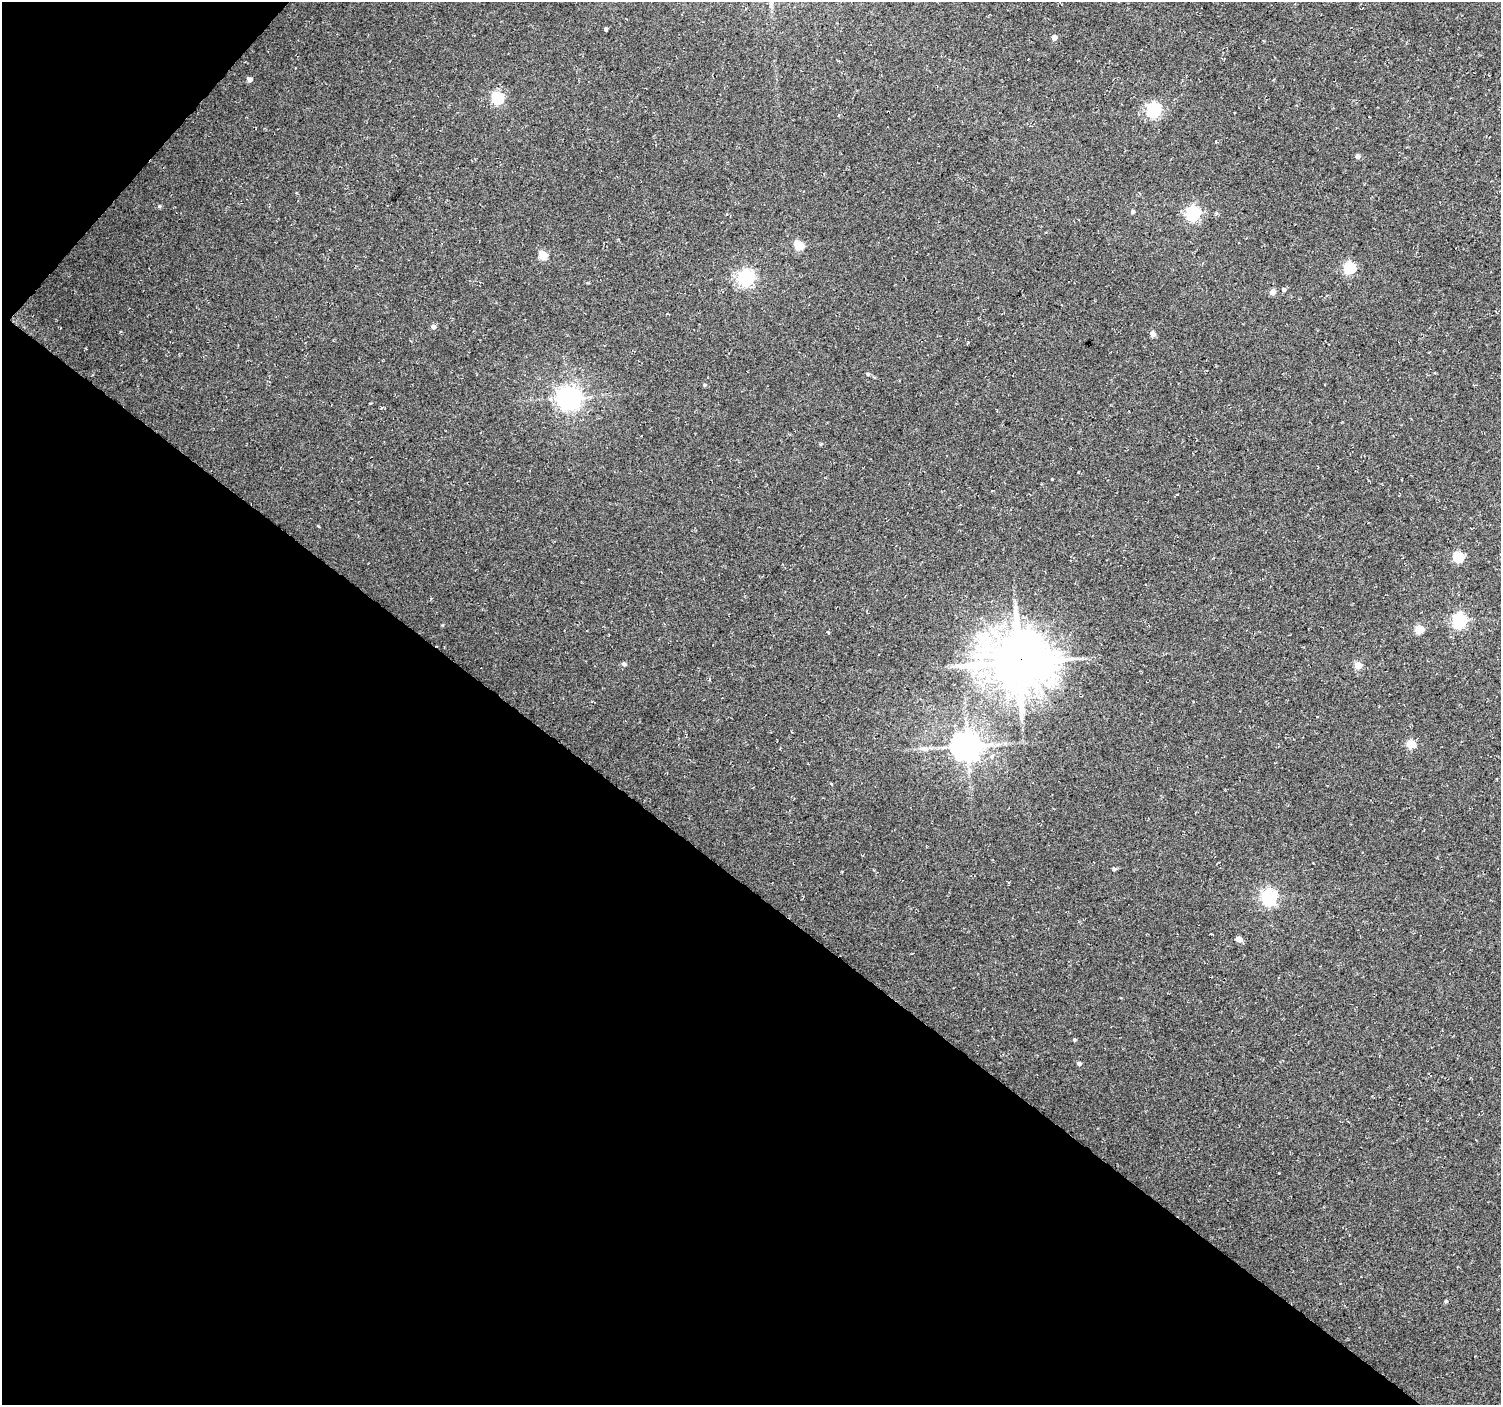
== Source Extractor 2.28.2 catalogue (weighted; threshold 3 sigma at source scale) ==
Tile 9 of 4 x 4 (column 1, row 3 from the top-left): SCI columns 7-1505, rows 1643-3045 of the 6003 x 6026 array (HDU 1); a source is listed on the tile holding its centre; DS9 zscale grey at full resolution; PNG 1503 x 1407 px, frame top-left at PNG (2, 2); no overlay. Shown black and unused: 39% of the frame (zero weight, under 2 of 3 exposures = <1% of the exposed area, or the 3 px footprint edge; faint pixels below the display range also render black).
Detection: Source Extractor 2.28.2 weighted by HDU 2 'WHT'; one run over the whole footprint, this tile lists its part. Background 0.0266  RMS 0.0082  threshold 0.0367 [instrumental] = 3 sigma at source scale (4.5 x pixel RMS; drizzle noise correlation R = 1.50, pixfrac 1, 0.0396/0.0396 arcsec/px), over >= 5 px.
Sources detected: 37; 1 inside a brighter object's white glare — not listed; the other 36 listed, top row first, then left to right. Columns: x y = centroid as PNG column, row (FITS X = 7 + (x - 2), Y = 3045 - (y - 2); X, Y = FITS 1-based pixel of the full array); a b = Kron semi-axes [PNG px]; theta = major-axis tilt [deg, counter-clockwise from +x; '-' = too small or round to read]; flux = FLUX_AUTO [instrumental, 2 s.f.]
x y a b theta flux
605 29 4 3 - 2
1054 38 4 4 - 5.6
249 79 5 5 - 3.2
498 98 6 6 - 91
1154 110 6 6 - 160
1357 156 5 5 - 2.9
159 206 5 4 - 1.2
1133 212 5 4 - 1.5
1193 213 6 6 - 160
799 245 5 5 - 32
543 255 5 5 - 26
1349 268 6 5 - 83
746 278 6 6 - 230
1284 290 5 5 - 1.9
1272 292 5 4 - 6.2
433 327 6 5 - 2.8
1153 334 5 4 - 6.1
868 374 5 4 - 1.3
705 385 5 4 - 1.2
566 398 8 7 - 340
1458 557 6 5 - 52
1460 620 6 6 - 160
1419 629 5 5 - 23
828 632 4 3 - 0.67
1019 662 19 17 -6 4200
624 664 5 4 - 2.1
1358 665 5 5 - 14
1411 744 5 5 - 27
967 746 9 8 - 1200
924 749 11 7 -5 4
1114 869 4 4 - 1.7
1269 897 6 6 - 210
1239 939 5 4 - 6.6
1074 1040 4 4 - 1.1
1079 1063 5 4 - 2.1
1446 1301 4 4 - 1.2
Overlapping masked pixels (flux is a lower limit): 1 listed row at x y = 1019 662
Unlisted compact peaks at least as high as the median listed source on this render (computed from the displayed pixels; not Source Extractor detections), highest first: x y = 442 625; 1052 479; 318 526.